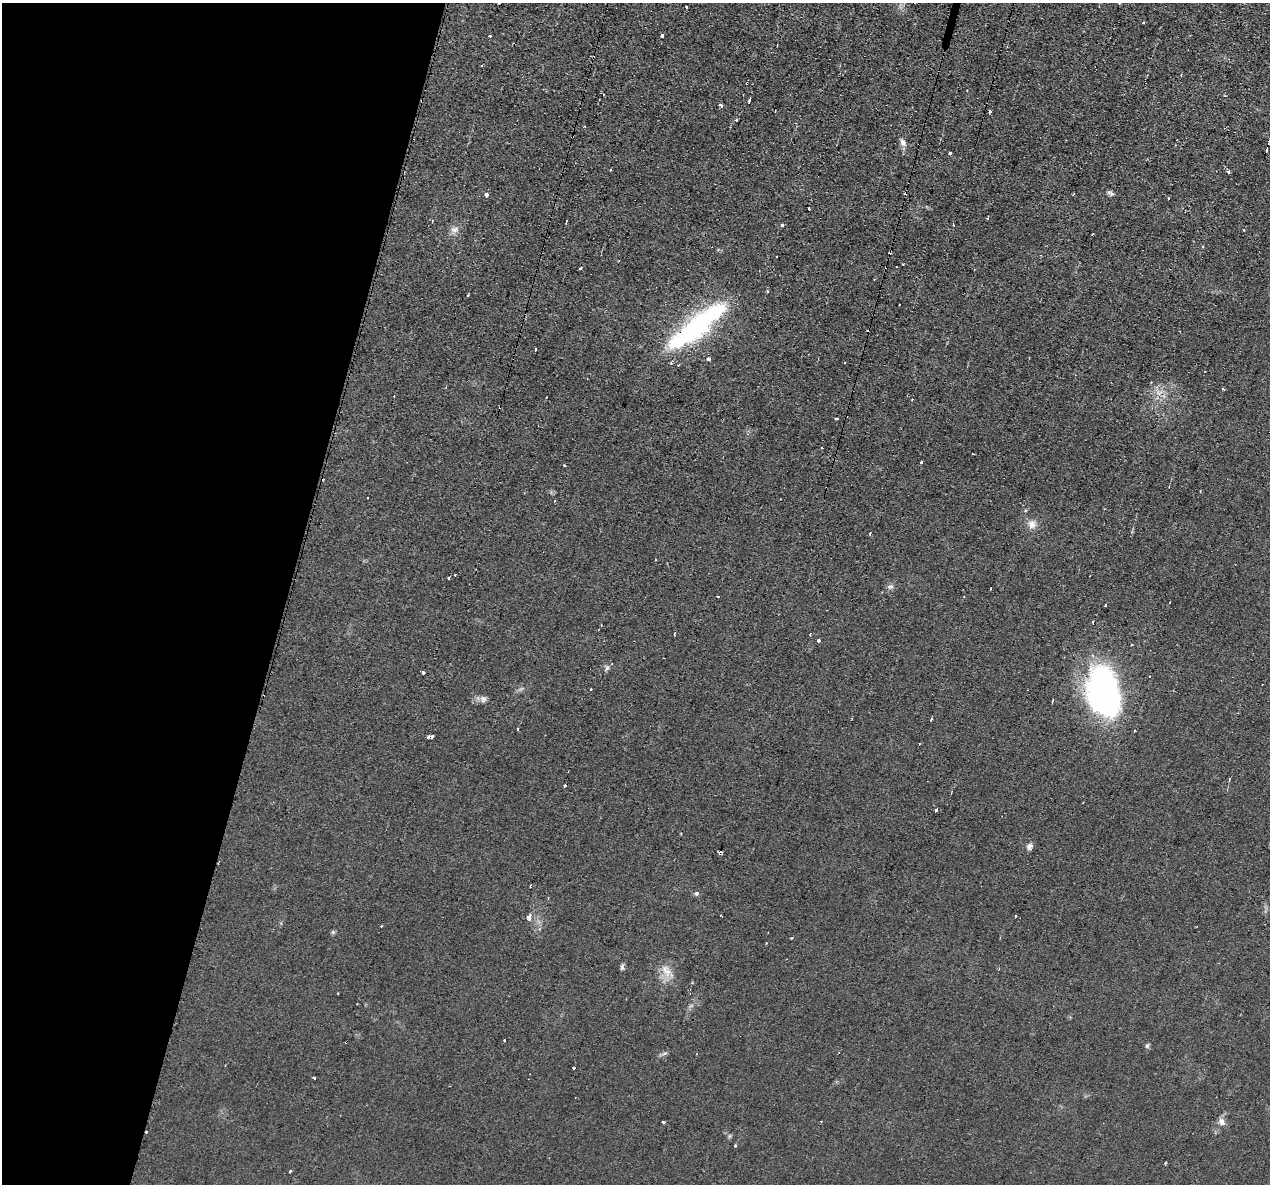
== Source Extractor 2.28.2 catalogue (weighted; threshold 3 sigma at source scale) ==
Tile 9 of 4 x 4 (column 1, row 3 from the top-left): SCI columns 1-1268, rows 1427-2608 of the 5071 x 5095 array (HDU 1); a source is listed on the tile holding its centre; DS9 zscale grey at full resolution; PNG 1272 x 1186 px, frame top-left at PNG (2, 3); no overlay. Shown black and unused: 23% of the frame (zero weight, under 2 of 3 exposures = <1% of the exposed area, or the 3 px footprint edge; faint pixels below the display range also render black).
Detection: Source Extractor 2.28.2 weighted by HDU 2 'WHT'; one run over the whole footprint, this tile lists its part. Background 0.0451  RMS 0.0069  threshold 0.031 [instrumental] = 3 sigma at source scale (4.5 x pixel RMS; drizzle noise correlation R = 1.50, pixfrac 1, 0.05/0.05 arcsec/px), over >= 5 px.
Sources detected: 106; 2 inside a brighter object's white glare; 24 cosmic-ray / hot-pixel residue — not listed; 2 inside a brighter listed object's ellipse — not listed separately; the other 78 listed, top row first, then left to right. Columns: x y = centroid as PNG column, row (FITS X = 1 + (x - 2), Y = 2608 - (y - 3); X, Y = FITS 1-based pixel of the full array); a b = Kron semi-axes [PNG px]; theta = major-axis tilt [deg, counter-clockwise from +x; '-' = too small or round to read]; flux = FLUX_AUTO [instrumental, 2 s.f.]
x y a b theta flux
499 3 3 2 - 0.92
686 7 3 3 - 1.7
1143 22 3 2 - 1.3
662 35 4 3 - 3.1
490 36 3 3 - 1.9
749 100 5 3 - 2.2
721 105 3 3 - 3.6
990 112 3 3 - 2.7
736 120 3 2 - 1.3
903 142 9 7 -49 3
1266 150 4 3 - 2.4
950 153 3 3 - 4.7
610 170 3 2 - 0.62
1229 172 3 3 - 1.7
1110 193 10 5 -23 1.8
486 194 3 3 - 9.6
1169 198 3 2 - 0.59
809 208 3 2 - 1
987 218 4 3 - 0.72
566 222 4 2 - 0.85
782 225 4 3 - 1.3
454 230 12 8 22 3.7
1244 230 3 2 - 0.66
1092 234 3 2 - 0.52
1203 246 3 2 - 0.9
580 269 3 3 - 2.9
468 295 3 2 - 1.2
899 305 2 2 - 0.59
690 331 65 21 37 110
536 349 3 2 - 0.91
709 359 4 4 - 2.4
845 362 2 2 - 0.67
1223 389 3 3 - 1
1159 393 11 4 33 2.9
912 400 3 2 - 0.62
837 419 3 3 - 2.3
822 448 3 2 - 0.53
973 454 3 2 - 0.74
921 462 3 3 - 1.9
1032 524 12 11 - 5.3
870 533 3 2 - 0.76
449 578 3 3 - 1.8
890 587 9 5 5 1.9
990 589 3 3 - 2
1105 605 3 3 - 0.98
674 634 4 2 - 0.71
819 641 3 3 - 2.1
1131 645 3 2 - 0.72
607 668 7 4 45 1.6
423 672 4 3 - 1.8
1150 676 3 3 - 0.68
591 689 2 2 - 0.7
1103 690 56 37 -67 150
483 699 9 8 - 2.7
1052 701 5 2 - 1.3
518 729 3 3 - 1.8
428 737 3 3 - 3.7
432 737 4 3 - 4.8
565 786 3 3 - 1.9
936 810 3 3 - 4.3
1029 846 10 7 56 2.7
696 893 4 3 - 3.9
1015 916 3 3 - 1.1
529 917 5 3 - 10
381 926 3 2 - 0.63
333 932 6 6 - 1
622 967 8 5 77 1.5
666 971 21 11 -55 9
504 1040 3 3 - 1.5
1147 1046 7 5 72 1.3
574 1068 3 3 - 2.4
314 1077 3 3 - 8.8
664 1122 3 3 - 1.5
1222 1122 9 7 -55 3.8
730 1136 6 4 71 0.95
735 1146 3 3 - 3.6
1166 1163 3 3 - 1.4
290 1171 3 3 - 2.3
Overlapping masked pixels (flux is a lower limit): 1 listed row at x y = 690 331
Isophote crosses this tile's border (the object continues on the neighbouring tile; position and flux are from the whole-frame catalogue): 1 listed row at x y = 499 3
Unlisted compact peaks at least as high as the median listed source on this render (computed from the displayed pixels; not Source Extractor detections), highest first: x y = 665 1053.